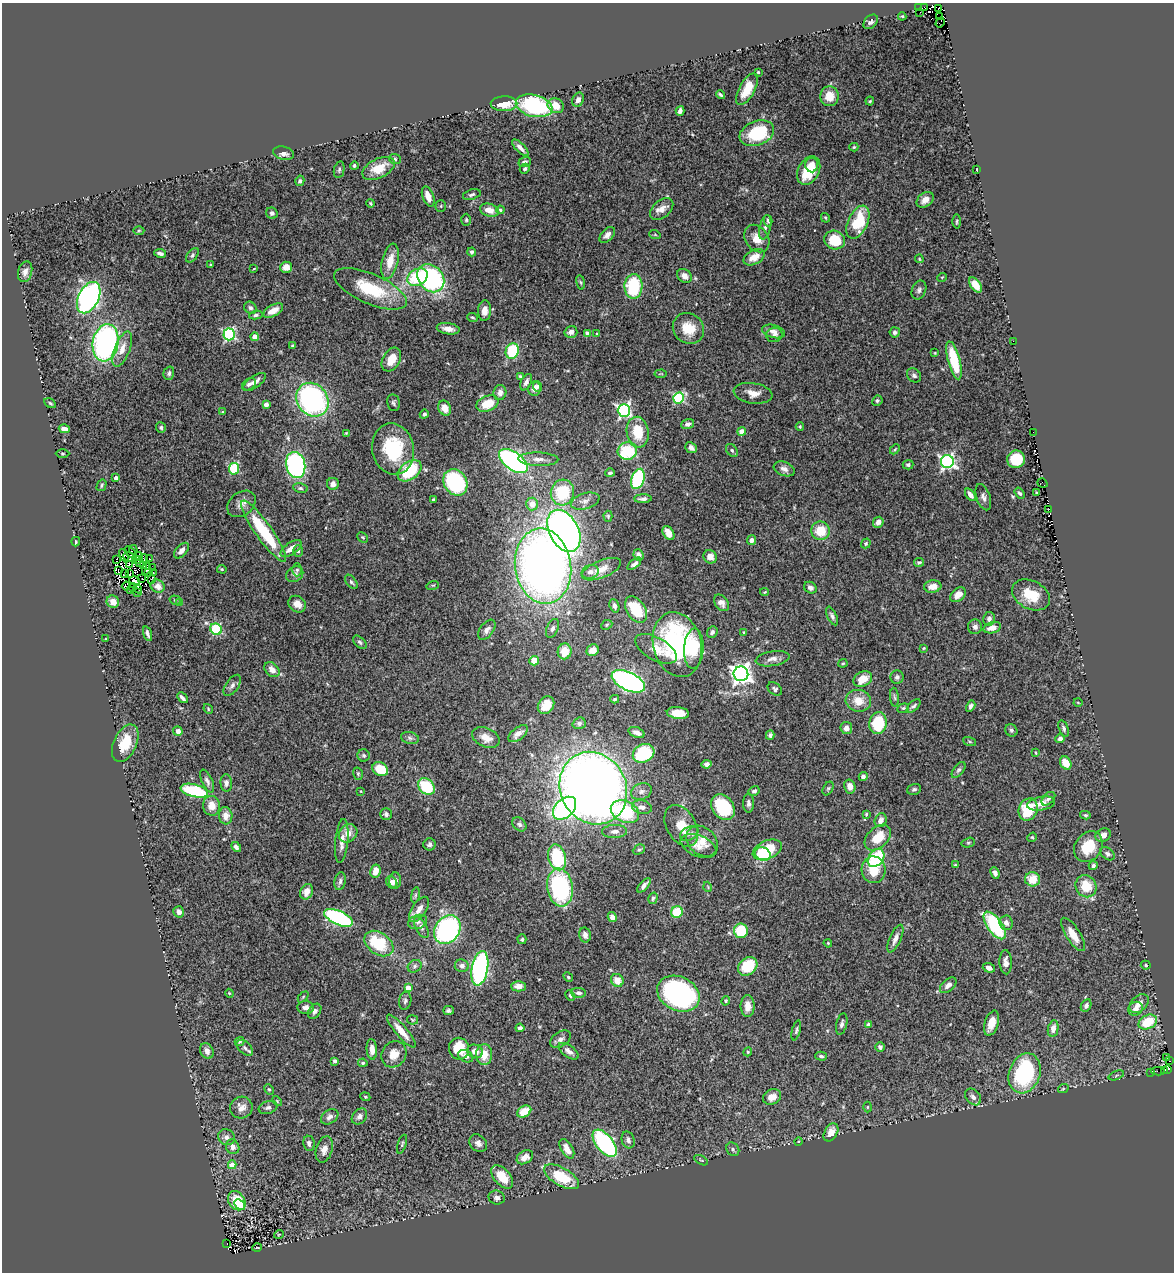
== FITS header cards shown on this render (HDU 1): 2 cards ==
NAXIS1  =                 1172
NAXIS2  =                 1270

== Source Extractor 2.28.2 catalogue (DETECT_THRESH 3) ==
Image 1172 x 1270 px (HDU 1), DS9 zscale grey, 1 PNG px = 1 image px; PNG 1176 x 1274 px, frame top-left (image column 1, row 1270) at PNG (2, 3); each listed source drawn as its Kron ellipse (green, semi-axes under 4 px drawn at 4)
Background 0.545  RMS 0.03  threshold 0.0905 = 3 sigma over >= 5 px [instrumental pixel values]
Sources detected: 469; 9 with non-positive FLUX_AUTO (blend fragments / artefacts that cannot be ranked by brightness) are neither listed nor drawn; the other 460 listed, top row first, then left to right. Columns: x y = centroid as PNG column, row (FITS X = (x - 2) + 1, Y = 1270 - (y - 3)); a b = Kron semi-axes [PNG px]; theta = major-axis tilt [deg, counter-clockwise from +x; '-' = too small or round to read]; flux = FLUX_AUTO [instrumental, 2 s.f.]
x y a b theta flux
924 7 3 2 - 9.3
919 8 2 2 - 14
939 8 3 2 - 6.5
920 12 2 2 - 150
902 16 4 4 - 1.9
940 16 2 2 - 8
871 22 8 6 44 5.8
940 22 5 2 - 16
758 72 3 3 - 2.4
747 89 17 8 61 45
720 95 4 3 - 3.5
829 96 10 9 - 33
578 100 7 5 66 9.7
870 101 4 3 - 2.3
504 104 13 7 0 35
534 106 19 11 -14 220
556 106 8 7 - 25
680 111 5 4 - 8.1
757 133 18 12 21 110
854 147 4 4 - 2.3
520 148 11 4 -45 11
284 153 10 6 -15 12
395 159 6 5 - 3.9
525 162 6 5 - 5.8
812 165 7 6 - 14
354 166 4 4 - 3.5
379 168 17 9 26 45
525 169 5 4 - 3.7
977 169 3 2 - 1.6
339 170 8 5 79 4
809 170 15 10 62 54
300 181 5 4 - 5
472 194 9 5 17 5.3
428 196 10 5 -70 22
925 200 9 6 39 15
371 203 4 3 - 2.4
441 206 5 5 - 2.7
662 209 13 8 40 15
489 210 10 6 -16 19
500 210 4 4 - 3.3
272 213 6 5 - 5.9
825 218 5 3 - 2.2
466 220 6 5 - 3.1
768 221 6 4 -74 3.7
957 221 7 3 89 2.7
858 222 18 10 65 94
765 227 12 5 76 7.9
139 230 5 3 - 2
607 235 9 6 47 9.1
655 235 5 3 - 1.9
757 239 15 11 -55 24
835 240 10 9 - 66
472 252 4 4 - 4.7
160 253 6 3 -10 5.6
192 255 8 5 53 4.6
754 257 11 7 28 24
919 259 4 3 - 2
390 261 18 8 77 34
211 265 3 2 - 2.1
286 267 6 5 - 18
254 268 4 2 - 1.4
25 272 10 7 73 9.4
684 276 8 6 -38 14
417 277 11 8 32 100
942 277 5 3 - 1.6
431 278 15 12 -50 310
581 282 7 3 -80 2.9
976 285 9 5 -56 25
633 286 12 9 87 130
370 289 39 15 -23 110
919 290 10 7 66 6.5
89 298 17 10 63 480
250 308 7 5 -41 5.9
273 311 11 5 28 22
484 311 10 6 86 16
256 315 7 4 9 4.2
473 317 5 3 - 2.8
688 328 16 14 -41 42
448 329 11 5 -8 16
773 331 11 6 -15 9.9
571 332 6 6 - 8.3
895 332 5 5 - 5.6
587 333 4 3 - 8.3
229 334 6 5 - 330
597 334 4 3 - 1.8
774 335 8 7 - 7.4
254 337 4 4 - 20
1013 341 2 2 - 110
106 343 19 12 80 490
293 346 4 3 - 2.9
122 349 18 7 69 21
512 351 8 6 69 110
935 353 4 3 - 2
391 360 13 8 59 32
954 360 20 6 -75 88
169 373 7 5 74 5
661 374 6 2 5 1.5
914 375 8 6 -44 5.2
520 377 4 3 - 2.8
254 382 13 6 35 14
526 382 9 5 63 7.9
249 384 8 5 32 6.4
538 386 5 4 - 6.6
534 388 7 6 - 11
500 393 7 6 - 9.7
753 393 19 10 -9 22
679 398 5 5 - 210
312 400 18 15 -52 410
877 401 5 5 - 3.9
50 403 6 4 -31 2.9
393 403 8 6 -79 4.8
487 404 12 7 22 41
266 405 4 4 - 18
445 408 7 6 - 21
624 410 6 6 - 460
222 412 4 4 - 1.9
424 414 5 4 - 4.8
688 424 6 4 19 7.3
800 426 4 3 - 2.2
161 427 5 5 - 4.1
64 429 5 4 - 12
638 432 15 11 -81 59
742 432 4 4 - 25
1033 432 2 2 - 1.5
346 433 3 3 - 1.8
691 448 6 5 - 8.6
393 449 26 21 -78 130
895 449 6 3 45 2.3
732 450 7 5 -52 4.3
627 451 10 8 15 110
63 453 7 3 -1 2.5
538 459 20 7 -2 15
1016 459 9 8 - 81
513 461 16 9 -36 500
947 462 6 6 - 540
296 465 13 9 -77 350
908 465 5 4 - 4
234 469 6 5 - 110
784 469 11 7 -20 9.8
410 471 13 8 36 110
610 473 5 3 - 3.7
116 478 3 3 - 6.8
638 479 10 6 71 210
455 482 14 11 -55 200
1042 483 5 2 - 10
333 484 6 6 - 11
101 485 6 4 59 3
300 488 7 5 -10 3.9
562 493 13 11 75 100
1019 493 6 4 -55 3.6
1036 493 3 2 - 2.1
970 495 7 4 -52 10
983 497 14 7 -71 8.9
643 499 9 3 1 5.6
433 500 4 3 - 2.5
585 501 14 8 16 12
241 504 16 11 37 17
532 504 6 6 - 24
1049 509 2 2 - 8
608 516 5 4 - 2.8
878 522 6 5 - 9.1
264 531 37 8 -55 130
564 531 22 14 -62 1300
821 531 9 9 - 46
668 533 7 5 -57 19
363 537 6 4 -43 2.8
751 540 5 4 - 8.2
76 542 5 3 - 2.1
866 543 5 4 - 3.8
291 549 12 6 36 19
133 550 5 4 - 0.64
181 551 9 5 48 12
298 551 6 5 - 4
131 553 7 2 -46 3.3
638 555 6 5 - 11
124 556 7 3 -59 3.9
129 557 6 4 -28 2.6
139 557 4 2 - 5.9
710 557 7 6 - 12
116 559 4 2 - 3.5
136 559 3 2 - 1.4
144 559 5 2 - 0.65
150 559 2 2 - 2.1
919 562 5 4 - 3.5
140 563 4 2 - 0.44
129 564 2 2 - 1.4
634 564 8 4 40 6.7
143 565 2 2 - 2.3
543 566 38 28 -81 1500
153 568 2 2 - 3.1
146 569 6 3 73 7.4
222 569 5 4 - 2.4
601 569 21 8 22 25
297 570 6 5 - 3.7
118 571 2 2 - 1.8
153 572 3 2 - 5.3
590 572 8 6 18 9.1
124 573 2 2 - 2.3
148 573 3 2 - 6.2
130 574 4 2 - 2.8
295 574 9 7 33 6.6
142 579 2 2 - 2.1
152 579 3 2 - 1.2
134 581 5 3 - 4.7
351 582 8 5 -52 4.2
433 585 6 4 17 2.2
126 586 4 3 - 0.73
158 586 7 6 - 10
933 586 9 6 6 20
133 587 4 2 - 2.5
810 588 7 5 -33 7.5
138 589 4 2 - 5.8
131 590 3 2 - 1.8
137 592 3 2 - 4.6
765 592 4 3 - 1.9
958 595 9 6 39 21
1031 595 20 14 -27 52
175 600 6 4 -16 3
113 602 6 6 - 17
180 603 4 4 - 13
721 603 9 6 -53 11
297 604 9 7 -39 16
614 606 7 4 -70 7.3
636 610 14 9 -56 72
832 616 10 4 -65 5.7
989 619 7 6 - 7.2
607 625 6 4 24 2.7
975 627 7 7 - 7
552 628 10 5 67 6.7
992 628 9 5 16 14
216 629 6 5 - 180
487 630 11 6 53 9
712 632 6 5 - 5.7
744 632 4 3 - 1.8
147 634 8 3 -72 5.5
105 639 4 2 - 1.5
360 642 8 5 -44 4.4
677 645 33 24 -75 310
923 648 3 3 - 1.8
656 649 23 11 -29 32
694 649 20 9 87 66
593 650 6 5 - 20
565 651 8 7 - 35
772 659 17 7 9 13
534 661 5 4 - 30
843 663 4 4 - 2.5
272 669 8 6 -43 14
741 674 7 7 - 1200
897 677 6 6 - 6
863 679 10 7 28 30
628 681 18 9 -25 620
232 685 12 6 56 8.2
775 689 8 5 -37 5.2
894 697 9 4 -84 3.6
182 698 6 3 -47 7.2
615 699 4 3 - 2.5
858 701 13 11 -12 31
1078 702 4 3 - 1.7
546 705 9 7 53 29
914 706 8 4 42 4.7
971 706 6 4 59 6.2
903 708 6 4 21 2.8
208 709 5 4 - 2.4
678 713 11 6 -6 29
579 723 6 5 - 5.9
878 723 11 8 79 81
846 728 6 6 - 12
1064 729 9 4 -72 4.8
1011 730 6 5 - 4.2
178 731 5 4 - 8.3
637 732 8 5 -20 9.7
518 734 11 6 38 14
770 735 4 4 - 5.3
410 738 9 6 -11 5.7
486 738 14 9 -25 26
1060 739 5 4 - 7.4
969 741 7 3 -19 2.5
125 743 20 11 65 56
644 753 11 9 27 120
1036 753 4 2 - 1.9
364 755 6 6 - 4
1066 763 7 5 -59 31
707 764 5 4 - 5.9
380 769 8 6 -31 56
959 770 9 5 52 4.8
358 774 6 5 - 3.2
863 776 5 4 - 7.3
207 781 12 5 -66 7.4
226 783 8 5 -85 7.6
850 786 7 5 -77 17
426 787 9 7 -45 110
593 788 37 33 -61 2400
828 788 7 5 62 3.6
914 789 7 5 18 4.6
194 791 14 6 -14 150
361 791 3 2 - 1.3
641 791 10 8 21 9.7
754 791 6 5 - 5.6
1048 799 8 5 44 5.5
748 803 9 5 -89 6.8
1041 804 14 6 11 17
212 806 10 8 -81 24
642 807 10 7 -12 11
723 807 14 10 -52 130
565 808 13 9 44 380
1028 809 11 9 68 86
625 812 15 10 -25 130
386 814 6 5 - 5.7
866 814 4 3 - 2.6
1085 815 5 4 - 2.7
226 816 8 7 - 18
881 820 7 5 67 12
519 824 8 6 -44 6
681 826 22 14 -60 40
615 831 12 6 1 12
348 833 10 8 45 21
689 833 10 6 28 7.8
1103 835 8 6 25 14
878 837 15 10 43 44
1032 837 5 4 - 2.2
342 841 22 6 84 17
702 841 17 13 -42 33
968 843 7 4 16 3.1
430 844 6 6 - 5.4
699 846 19 10 -22 20
236 847 6 4 -45 6.3
1088 847 16 13 53 57
639 850 6 4 26 3.6
767 850 15 9 24 69
763 854 8 6 -22 83
1108 854 8 5 -37 5.4
557 857 13 8 -74 150
876 858 10 7 51 160
955 865 4 4 - 2.4
1093 866 4 4 - 5.7
873 870 13 12 - 40
375 871 7 5 79 22
995 873 6 4 -68 6.9
1033 879 7 7 - 38
340 881 9 5 79 6.3
395 881 8 6 87 12
392 882 6 5 - 7.7
644 885 9 4 48 7.7
1086 886 11 10 - 47
560 887 19 12 -81 230
708 887 5 3 - 1.7
307 892 8 6 65 17
415 895 8 4 81 3.5
653 898 6 4 74 3.5
419 909 14 7 56 15
179 912 6 5 - 9.6
677 912 6 5 - 68
612 917 5 4 - 8.1
339 918 15 7 -24 330
418 922 9 7 20 8
1006 923 7 6 - 12
995 925 16 7 -55 180
421 927 11 5 -62 7.2
447 929 15 12 52 370
741 931 7 7 - 83
1073 934 19 7 -57 26
585 935 7 5 -78 10
522 939 5 4 - 3.4
895 939 15 5 66 13
828 943 4 3 - 1.9
379 944 16 10 -35 100
1006 962 12 6 -88 14
1146 965 5 4 - 3.8
415 966 7 6 - 4.5
462 966 7 6 - 8.2
748 966 10 8 39 68
480 968 17 8 80 430
989 968 6 4 -20 9.8
568 977 5 4 - 2.7
617 980 7 6 - 24
948 985 10 6 42 9.9
518 986 7 5 -1 14
408 988 4 4 - 37
229 993 4 3 - 1.8
579 993 7 5 -5 5.2
678 994 22 17 -26 430
570 996 5 3 - 2.7
303 997 6 4 46 2.6
405 1001 9 6 80 5.6
726 1001 5 3 - 2.6
1139 1004 11 7 45 16
748 1006 11 7 -90 22
1086 1006 6 5 - 5.7
306 1007 8 6 -4 9.6
1135 1009 7 7 - 12
448 1010 5 4 - 4.4
315 1011 8 5 54 6.8
413 1020 5 4 - 2.5
1148 1022 9 7 27 60
991 1023 13 7 72 24
842 1024 11 5 76 6.5
868 1025 4 4 - 9.5
520 1028 4 4 - 4.9
1053 1029 8 5 79 14
796 1030 10 4 75 4.5
401 1031 21 5 -49 27
560 1039 11 7 34 8.5
240 1041 5 4 - 2.7
880 1047 5 5 - 6.3
245 1048 10 6 -42 6.2
372 1049 10 5 -85 16
459 1049 11 10 - 55
207 1051 8 6 -66 11
475 1051 8 6 -20 15
569 1051 11 5 -36 10
748 1052 4 4 - 2.3
394 1054 14 12 53 25
484 1054 10 8 88 30
466 1056 8 5 -27 7.9
821 1056 6 3 -15 3.5
1166 1058 3 2 - 4.2
1170 1060 4 2 - 3.1
335 1061 4 3 - 3.8
363 1063 4 4 - 3.9
1167 1069 3 2 - 16
1165 1070 3 2 - 22
1158 1071 7 2 1 6
1151 1072 3 2 - 4
1025 1073 20 15 70 230
1116 1075 8 2 21 2.5
269 1089 5 4 - 2.9
1063 1089 5 3 - 2.1
365 1097 5 4 - 2.2
772 1097 9 7 27 19
973 1097 9 7 -47 8.8
277 1101 6 3 -46 2.3
268 1107 9 6 17 6.2
867 1107 5 3 - 1.8
241 1108 11 11 - 18
524 1112 7 5 30 46
359 1116 9 6 49 7.2
330 1117 9 6 35 8.7
831 1132 10 6 60 21
227 1137 8 7 - 9.2
628 1140 8 6 -72 7.7
798 1141 4 3 - 1.8
309 1143 8 5 -83 7.3
478 1143 10 7 -47 9.9
605 1143 16 8 -51 330
402 1144 10 3 72 2.9
233 1147 7 6 - 9.8
324 1149 13 8 72 16
567 1149 11 6 -60 18
733 1149 7 6 - 4.8
525 1157 9 6 33 15
701 1160 7 3 -31 2.2
232 1165 4 4 - 35
502 1177 14 8 -49 48
561 1177 19 9 -29 78
497 1198 8 7 - 7.2
237 1201 10 8 -56 84
240 1204 6 3 -43 30
279 1234 5 3 - 1.7
227 1244 2 2 - 0.94
257 1248 5 3 - 1.6
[9 non-positive-flux detections neither listed nor drawn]